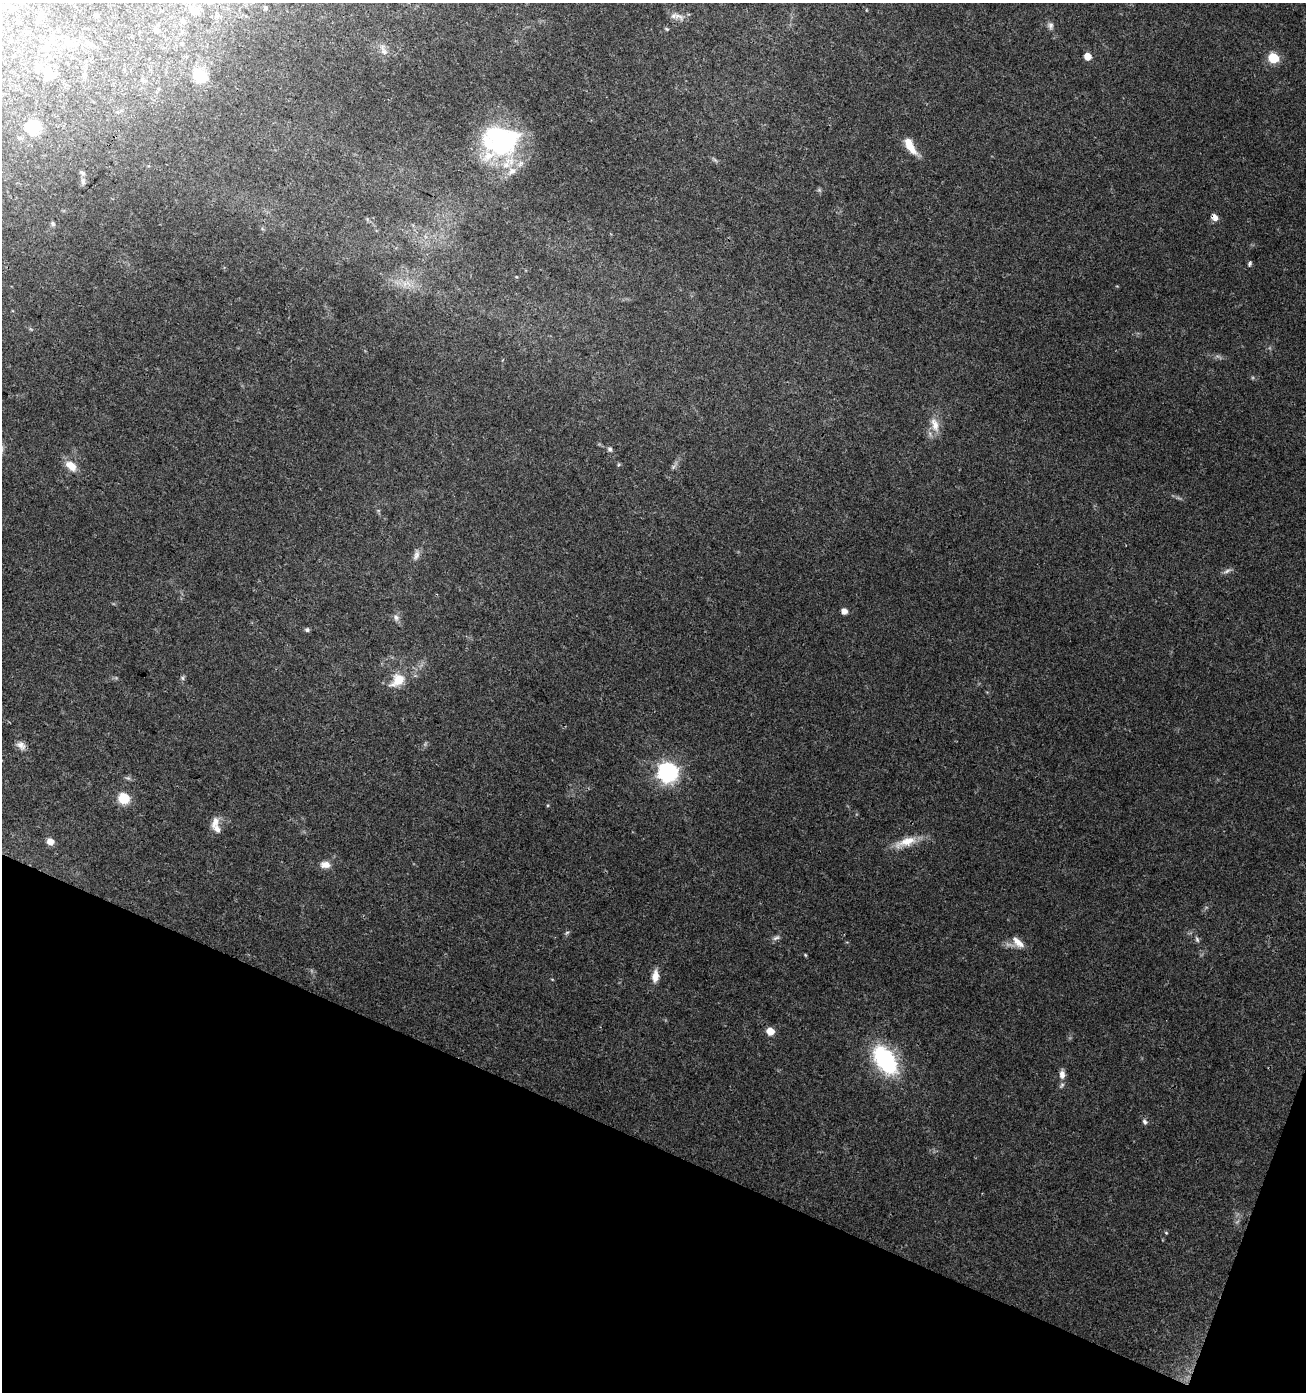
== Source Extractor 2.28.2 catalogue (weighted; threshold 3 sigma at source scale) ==
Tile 15 of 4 x 4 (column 3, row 4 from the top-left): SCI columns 2820-4123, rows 12-1401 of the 5704 x 5573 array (HDU 1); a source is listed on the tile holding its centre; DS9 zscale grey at full resolution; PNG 1308 x 1394 px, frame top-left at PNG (2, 3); no overlay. Shown black and unused: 19% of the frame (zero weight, under 3 of 4 exposures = <1% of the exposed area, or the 3 px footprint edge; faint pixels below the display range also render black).
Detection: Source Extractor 2.28.2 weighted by HDU 2 'WHT'; one run over the whole footprint, this tile lists its part. Background 0.0796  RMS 0.0052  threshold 0.0232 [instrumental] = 3 sigma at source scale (4.5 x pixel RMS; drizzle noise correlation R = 1.50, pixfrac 1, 0.0396/0.0396 arcsec/px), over >= 5 px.
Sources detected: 60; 4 inside a brighter object's white glare — not listed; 3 inside a brighter listed object's ellipse — not listed separately; the other 53 listed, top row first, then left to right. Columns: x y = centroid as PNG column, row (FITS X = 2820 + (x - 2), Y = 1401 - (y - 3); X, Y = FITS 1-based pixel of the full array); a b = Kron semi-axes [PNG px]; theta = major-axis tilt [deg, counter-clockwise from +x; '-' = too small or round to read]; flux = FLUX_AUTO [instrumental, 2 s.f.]
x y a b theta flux
12 8 7 7 - 1.5
265 8 5 4 - 0.75
194 11 8 8 - 2.9
42 15 7 4 71 1.1
96 15 5 4 - 0.81
674 16 10 8 6 2.4
1051 26 9 7 88 1.7
667 29 5 4 - 0.59
157 32 5 5 - 0.73
52 36 7 5 -45 1.2
68 41 14 8 88 3
90 44 13 6 -35 2.1
383 50 18 6 -70 2.7
1088 56 5 5 - 6.4
1273 58 6 6 - 29
45 70 13 7 -16 3.7
199 75 18 15 -44 11
34 126 11 10 - 20
502 143 41 36 -70 58
910 146 23 8 -60 8.1
83 181 9 6 -89 1.6
1215 217 9 7 -58 2.5
53 224 7 5 -72 0.9
1250 263 6 5 - 0.83
935 425 21 9 -71 5.6
610 449 6 5 - 1.1
71 465 14 9 -38 6.4
673 467 7 4 71 0.99
416 555 13 7 71 2.4
1227 571 10 4 32 1.4
844 611 5 4 - 3.9
396 617 9 6 -85 1.8
307 630 5 5 - 1.2
183 678 6 4 -88 0.91
398 680 22 14 43 9.5
21 745 12 9 -36 2.8
667 772 8 7 - 210
124 798 6 6 - 40
215 822 17 8 64 3.8
50 841 6 5 - 5
907 841 27 11 16 8.9
325 865 14 9 -5 3.5
567 932 6 4 20 0.74
776 938 9 5 15 1.3
1197 939 8 5 -64 1
1018 942 18 8 -41 4.8
805 955 5 3 - 0.47
655 976 14 7 84 4.6
770 1031 6 6 - 7.2
885 1060 30 17 -55 53
1062 1074 11 7 -86 3
1145 1122 7 5 -47 1.2
1166 1233 5 3 - 0.49
Overlapping masked pixels (flux is a lower limit): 1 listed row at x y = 1215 217